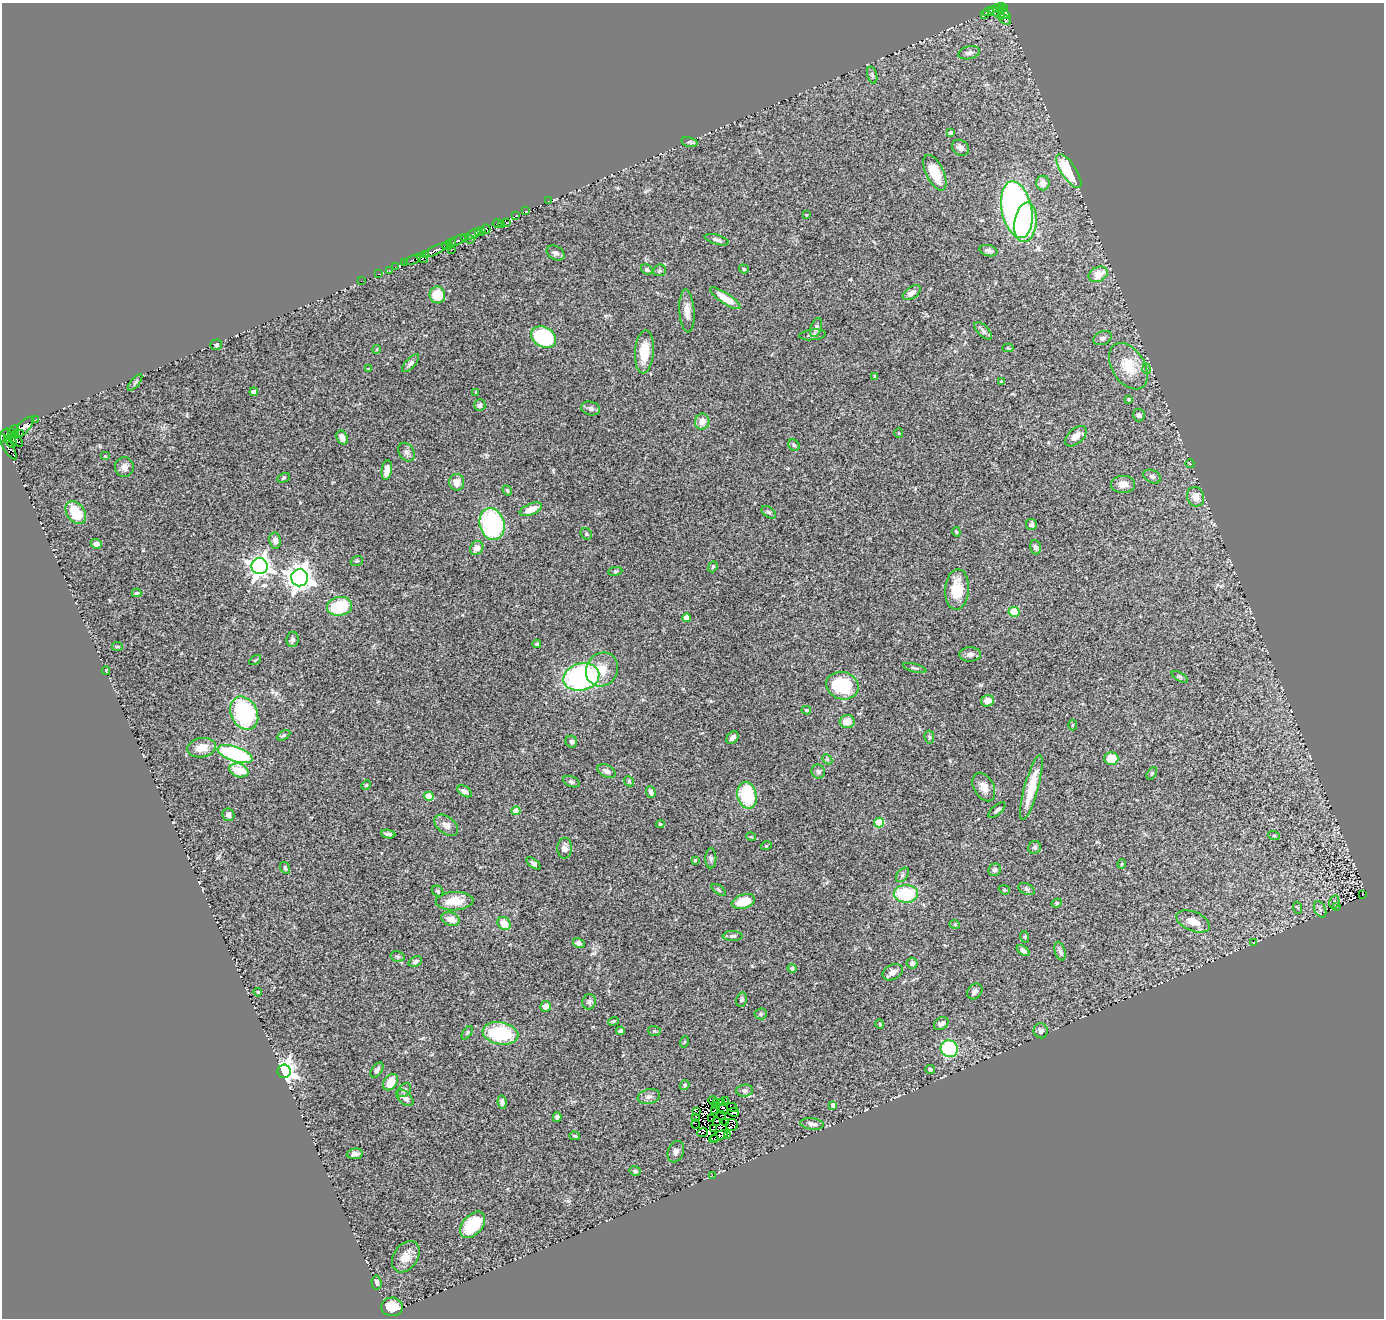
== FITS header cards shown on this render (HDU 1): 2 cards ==
NAXIS1  =                 1382
NAXIS2  =                 1316

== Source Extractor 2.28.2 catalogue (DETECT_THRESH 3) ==
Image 1382 x 1316 px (HDU 1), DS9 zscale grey, 1 PNG px = 1 image px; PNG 1386 x 1320 px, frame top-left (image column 1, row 1316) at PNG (2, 3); each listed source drawn as its Kron ellipse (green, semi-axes under 4 px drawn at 4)
Background 0.501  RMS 0.067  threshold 0.202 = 3 sigma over >= 5 px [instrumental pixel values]
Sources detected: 279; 9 with non-positive FLUX_AUTO (blend fragments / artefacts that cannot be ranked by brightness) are neither listed nor drawn; the other 270 listed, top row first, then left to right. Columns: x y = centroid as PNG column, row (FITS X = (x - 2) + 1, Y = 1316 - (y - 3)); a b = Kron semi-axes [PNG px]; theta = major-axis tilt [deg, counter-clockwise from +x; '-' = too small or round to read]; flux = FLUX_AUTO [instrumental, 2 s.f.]
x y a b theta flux
1002 6 4 3 - 110
997 8 4 4 - 82
1005 9 3 3 - 150
994 11 6 2 -41 130
988 12 5 3 - 130
1003 13 8 3 -36 99
984 15 4 3 - 78
1002 17 3 3 - 40
1005 19 7 3 -37 47
969 53 11 6 14 18
872 75 9 5 -77 9.5
951 133 4 3 - 18
689 142 8 4 -10 8.5
960 148 9 7 -36 18
1069 171 20 7 -57 240
935 173 19 9 -64 98
1043 183 7 7 - 32
548 201 3 2 - 4.8
1017 210 29 15 -78 1800
526 211 4 2 - 8.2
806 215 3 2 - 3.6
516 216 3 3 - 99
1025 222 20 11 82 400
497 223 4 2 - 56
506 223 3 2 - 35
502 224 3 2 - 13
486 229 5 3 - 160
479 231 3 3 - 45
482 231 3 2 - 31
473 234 8 3 30 140
464 237 4 3 - 110
470 239 4 3 - 11
458 240 8 3 24 110
717 240 12 4 -17 12
451 243 5 3 - 51
447 246 5 3 - 73
452 249 3 2 - 9
436 250 14 3 25 260
989 251 9 5 -14 15
556 253 9 7 -29 15
425 255 4 4 - 120
422 258 6 4 -31 120
412 260 9 3 23 22
405 263 2 2 - 2.2
395 267 2 2 - 8.1
647 269 6 5 - 9.5
744 269 5 4 - 7.3
389 270 2 2 - 19
659 270 6 5 - 7.8
378 274 2 2 - 18
1098 274 10 7 27 77
361 281 2 2 - 2.9
912 293 10 5 35 23
437 295 8 8 - 91
725 298 18 5 -34 64
687 311 21 7 -86 40
816 328 10 5 70 16
983 331 11 5 -45 14
813 335 13 5 6 12
543 337 13 10 -27 320
1103 338 9 6 21 15
216 345 6 5 - 9.2
1008 348 5 4 - 5.5
377 349 4 3 - 4.4
644 352 21 9 85 110
411 363 11 5 47 14
1128 366 25 16 -58 130
368 368 3 2 - 3.7
1147 369 5 3 - 4.5
875 377 4 3 - 6.1
1001 381 3 3 - 3.7
135 383 10 3 50 7.4
254 392 4 4 - 32
476 392 3 2 - 4.7
1128 399 4 3 - 6.8
480 405 6 5 - 13
591 408 9 7 -14 15
1139 415 6 6 - 14
35 420 3 2 - 33
702 422 8 7 - 38
24 427 13 5 48 800
14 430 4 3 - 33
11 433 3 3 - 98
899 433 5 4 - 4.7
15 434 4 2 - 160
21 434 2 2 - 29
4 435 7 3 70 100
1076 436 13 7 41 37
342 437 7 5 -63 28
8 439 4 3 - 99
17 441 7 4 -49 71
11 442 6 5 - 220
794 445 6 5 - 7.9
8 446 15 5 -58 480
406 452 10 7 -56 16
105 456 5 4 - 4.3
1190 464 4 3 - 2.6
124 467 10 9 - 22
387 470 10 5 81 39
1152 476 9 6 -26 14
284 478 6 4 28 6.2
457 482 8 7 - 39
1123 484 12 8 0 35
507 490 5 4 - 7.2
1195 497 10 8 -69 43
531 509 12 5 23 55
769 512 8 5 -36 8.9
76 513 12 9 -53 130
492 524 16 12 -75 510
1031 524 6 5 - 12
956 532 5 3 - 5.1
586 534 6 5 - 7.3
275 541 8 6 -80 21
96 544 5 5 - 22
1035 547 7 5 -75 11
477 548 7 6 - 27
357 561 6 4 19 6.8
259 566 8 8 - 2700
713 567 6 4 68 5.7
615 571 7 3 8 4.8
300 578 8 8 - 4300
957 589 20 12 86 120
137 593 5 3 - 7
339 606 12 9 10 210
1014 612 5 5 - 110
686 618 4 4 - 53
293 639 7 6 - 13
537 644 4 4 - 7.8
117 646 5 3 - 6.2
970 654 11 7 3 19
255 660 6 4 34 5.7
915 668 12 4 -15 9.1
602 669 17 15 57 81
106 671 4 2 - 4.1
581 677 18 13 14 810
1180 677 9 3 -30 7.9
842 686 16 13 -18 250
988 701 6 5 - 43
806 710 5 3 - 6.2
244 713 17 13 -64 460
847 721 7 6 - 46
1072 725 5 3 - 3.8
284 735 7 4 31 7.7
929 737 7 5 -79 7.9
732 738 7 5 47 15
571 742 6 5 - 11
202 748 14 9 10 56
235 754 18 7 -18 470
1111 758 7 6 - 91
827 759 6 4 -45 6.7
239 770 10 6 -17 100
607 771 10 6 -29 24
818 771 7 6 - 14
1152 773 7 4 60 6.5
629 781 5 4 - 6.4
571 782 8 5 -20 11
366 785 5 4 - 5.1
984 787 15 10 -61 44
1031 787 34 7 75 130
465 791 8 5 -33 19
651 792 6 4 -70 15
747 795 14 9 -77 250
429 796 5 4 - 130
997 810 10 4 40 12
516 811 4 4 - 88
228 815 6 6 - 14
879 822 5 4 - 210
660 824 4 3 - 5.7
446 825 13 8 -37 34
388 834 7 3 -9 11
1274 836 6 4 -19 5.8
751 837 5 3 - 3.8
766 846 5 3 - 4
1035 847 7 6 - 9.2
565 848 10 7 -89 20
711 858 10 5 -90 12
695 860 3 3 - 4.8
533 863 8 4 -39 10
1122 864 4 4 - 4.4
285 868 6 4 -57 7.3
995 870 6 6 - 11
902 875 8 5 51 9.8
1026 889 8 5 -26 9.5
719 890 8 4 -36 6.7
1004 890 6 4 -20 5.4
438 891 6 5 - 7
906 894 12 9 0 220
1363 894 2 2 - 5.8
454 901 19 9 2 87
743 901 12 7 17 98
1334 902 6 5 - 9.3
1057 903 5 4 - 7.3
1337 906 4 3 - 5.9
1298 908 6 4 -70 4.4
1320 909 9 5 -64 11
450 919 9 6 -22 41
1193 921 17 9 -22 59
504 924 7 6 - 57
955 925 5 3 - 4.1
733 936 10 5 1 13
1025 937 6 3 -72 5.3
579 943 6 4 -31 12
1253 943 2 2 - 2.4
1023 951 7 4 -38 17
1060 951 10 5 -74 13
397 956 7 5 -17 8.9
415 961 7 5 23 13
912 963 5 5 - 16
792 968 4 4 - 12
893 972 11 7 26 25
975 991 8 6 48 16
258 992 4 3 - 5
742 1000 7 5 76 11
589 1002 8 6 71 13
546 1006 5 5 - 25
761 1014 6 5 - 7.8
613 1021 5 4 - 6.2
880 1024 4 3 - 4.8
941 1024 8 5 37 16
620 1031 4 3 - 9.7
654 1031 6 5 - 6.8
1041 1031 7 7 - 14
467 1033 7 4 55 6.7
500 1033 18 11 -10 280
684 1042 6 3 70 4.3
949 1049 9 8 - 460
930 1069 5 4 - 9.4
377 1070 8 5 55 14
284 1071 7 6 - 2900
391 1082 9 6 51 65
685 1085 5 4 - 7.3
404 1090 8 6 44 12
745 1091 8 6 5 14
649 1097 11 7 15 19
405 1098 10 6 -43 25
713 1101 4 3 - 13
726 1101 3 2 - 11
502 1102 7 4 -81 16
717 1103 3 2 - 6.6
721 1103 3 2 - 8.3
833 1105 4 4 - 21
715 1106 3 2 - 2.6
732 1107 6 3 -28 0.89
723 1109 6 4 -62 9.9
714 1110 4 2 - 6.3
697 1112 2 2 - 8.1
733 1112 5 3 - 21
721 1115 5 2 - 2.9
557 1117 5 4 - 11
696 1118 3 3 - 22
712 1119 3 2 - 10
716 1121 4 2 - 6.1
726 1122 3 2 - 5.9
696 1124 4 2 - 4.4
812 1124 12 5 -7 18
732 1125 6 6 - 18
714 1129 3 3 - 8.4
703 1132 5 3 - 0.12
728 1135 3 2 - 8.8
575 1136 5 4 - 6.9
719 1136 9 3 24 12
714 1139 4 2 - 12
676 1152 11 7 68 17
355 1154 8 5 7 16
635 1171 6 4 -14 7.6
713 1176 2 2 - 24
472 1225 15 9 48 180
406 1257 17 12 55 54
376 1283 7 5 -86 16
392 1307 10 9 - 97
At the frame edge (FLAGS 8, measured only in part): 1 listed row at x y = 4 435
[9 non-positive-flux detections neither listed nor drawn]